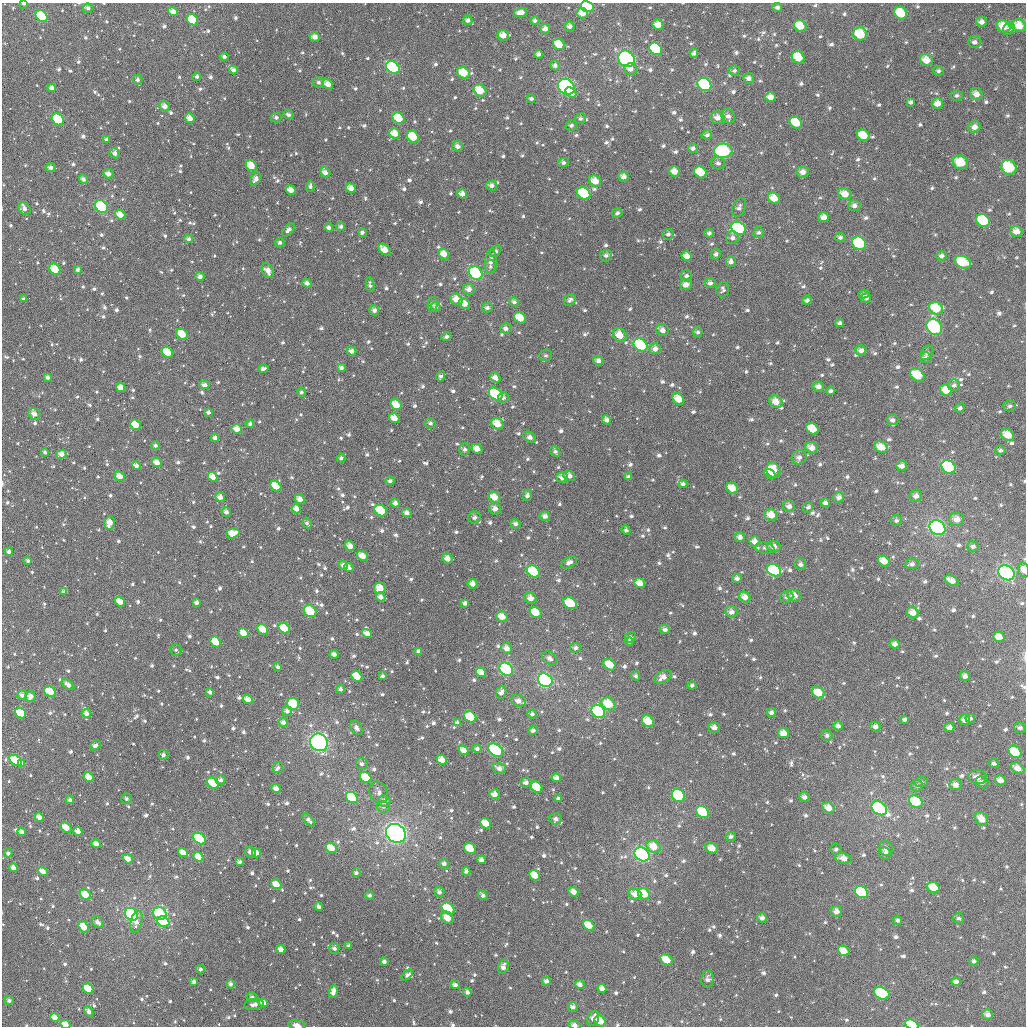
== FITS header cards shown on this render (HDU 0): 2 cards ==
NAXIS1  =                 1024
NAXIS2  =                 1024

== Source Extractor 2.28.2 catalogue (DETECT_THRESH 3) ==
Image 1024 x 1024 px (HDU 0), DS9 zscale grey, 1 PNG px = 1 image px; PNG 1028 x 1028 px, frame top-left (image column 1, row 1024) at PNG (2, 3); each listed source drawn as its Kron ellipse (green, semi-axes under 4 px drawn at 4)
Background 1540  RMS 48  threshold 144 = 3 sigma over >= 5 px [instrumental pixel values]
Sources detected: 1228; of the 1228, the 500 brightest by FLUX_AUTO listed and drawn (728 fainter detections omitted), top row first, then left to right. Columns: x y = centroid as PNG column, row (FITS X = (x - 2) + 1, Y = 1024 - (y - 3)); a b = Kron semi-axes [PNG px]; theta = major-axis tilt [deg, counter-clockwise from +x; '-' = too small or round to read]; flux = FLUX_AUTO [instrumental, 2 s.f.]
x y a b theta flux
24 3 4 2 - 1.2e+04
587 6 6 5 - 2.6e+05
777 7 4 4 - 1.0e+04
88 8 5 4 - 1.0e+04
173 12 5 4 - 3.0e+04
520 13 6 4 14 2.8e+04
582 13 6 5 - 3.1e+04
901 13 7 6 - 1.1e+05
41 16 6 5 - 2.5e+05
192 20 6 5 - 1.2e+05
468 20 4 4 - 1.2e+04
535 21 4 4 - 9.3e+03
981 22 5 5 - 1.7e+04
658 25 5 5 - 3.7e+04
569 26 5 4 - 1.5e+04
800 26 6 5 - 6.4e+04
1003 26 7 6 - 5.7e+04
1019 26 7 6 - 5.5e+04
545 29 5 5 - 2.1e+04
1009 29 6 5 - 1.3e+04
860 34 7 6 - 1.1e+05
503 35 6 5 - 3.0e+04
315 37 5 4 - 2.1e+04
974 42 6 6 - 1.4e+04
559 44 6 5 - 5.5e+04
656 49 7 5 -39 2.0e+05
694 53 5 3 - 9.6e+03
538 54 4 4 - 1.1e+04
224 57 5 4 - 1.0e+04
798 57 7 5 -37 7.9e+04
626 59 9 7 -40 4.2e+05
926 60 7 6 - 4.1e+04
555 65 5 5 - 1.2e+04
393 68 7 5 -40 3.2e+05
631 69 6 5 - 1.7e+04
233 70 4 4 - 1.2e+04
734 71 5 5 - 9.6e+03
938 71 5 4 - 8.7e+03
463 73 7 5 -27 7.7e+04
197 77 4 4 - 8.7e+03
749 78 5 5 - 1.5e+04
138 80 5 4 - 1.2e+04
319 82 6 5 - 1.0e+04
328 84 6 4 -39 2.7e+04
704 84 7 6 - 3.7e+05
566 87 9 7 -38 4.4e+05
52 88 4 4 - 1.7e+04
480 90 7 5 -39 5.9e+04
571 93 6 4 -41 2.6e+04
976 94 6 6 - 2.4e+04
957 95 6 5 - 8.4e+03
770 97 5 5 - 2.6e+04
531 99 4 4 - 9.1e+03
911 102 4 3 - 9.8e+03
937 104 6 5 - 2.8e+04
165 106 6 4 -37 2.2e+04
288 115 5 4 - 1.0e+04
728 116 7 6 - 1.6e+04
190 118 5 4 - 3.0e+04
276 118 5 5 - 9.7e+03
398 118 6 5 - 1.1e+05
718 118 6 6 - 2.5e+04
58 119 7 5 -47 1.3e+05
580 119 5 5 - 9.4e+03
796 123 7 5 -35 7.6e+04
571 125 6 5 - 9.2e+03
974 127 6 5 - 2.1e+04
395 133 6 5 - 4.3e+04
707 135 5 4 - 1.0e+04
863 135 6 5 - 7.4e+04
413 137 6 5 - 9.8e+04
107 140 3 3 - 1.2e+04
457 146 5 5 - 1.6e+04
693 148 5 4 - 1.2e+04
723 151 9 7 4 2.8e+05
115 153 5 5 - 1.7e+04
960 162 8 6 -23 6.8e+04
563 163 5 4 - 1.0e+04
718 163 7 6 - 1.0e+04
251 166 6 5 - 6.2e+04
50 167 5 4 - 1.5e+04
1009 167 8 7 - 1.5e+05
674 171 5 5 - 3.1e+04
325 172 5 4 - 1.8e+04
700 172 7 5 -39 9.2e+04
803 172 6 5 - 2.2e+04
108 174 5 4 - 1.8e+04
624 176 5 5 - 1.9e+04
83 179 5 4 - 1.2e+04
256 179 7 5 57 1.5e+04
595 181 6 5 - 4.1e+04
310 186 5 4 - 8.5e+03
492 186 5 5 - 1.5e+04
351 188 5 4 - 3.0e+04
291 190 5 4 - 3.3e+04
462 194 5 4 - 2.5e+04
584 194 7 5 -39 2.4e+05
845 194 7 5 -25 4.1e+04
774 198 6 5 - 4.2e+04
854 205 6 5 - 1.4e+04
101 206 7 5 -40 2.8e+05
739 207 9 6 68 1.3e+04
25 208 7 5 -56 1.2e+04
617 213 5 4 - 9.3e+03
120 215 5 4 - 3.7e+04
824 217 5 5 - 2.4e+04
983 221 7 6 - 2.2e+05
341 227 4 4 - 9.4e+03
329 228 4 4 - 1.2e+04
738 228 7 6 - 4.3e+05
288 230 8 4 51 1.3e+04
1016 231 6 5 - 2.5e+04
759 232 5 5 - 9.1e+03
362 233 4 4 - 9.8e+03
709 233 5 4 - 8.9e+03
668 234 5 5 - 1.0e+04
840 237 5 4 - 9.3e+03
732 238 6 6 - 1.3e+04
189 239 4 4 - 1.1e+04
280 242 5 4 - 1.0e+04
859 243 7 6 - 1.9e+05
384 250 7 4 -42 4.0e+04
495 251 6 5 - 9.5e+03
444 254 6 4 -49 3.6e+04
716 254 5 5 - 9.9e+03
606 256 6 6 - 1.0e+04
687 256 5 5 - 3.1e+04
941 256 5 4 - 1.2e+04
491 262 12 6 85 1.9e+04
731 262 5 5 - 1.5e+04
963 262 8 6 -22 1.5e+05
490 267 6 6 - 9.6e+03
55 269 6 5 - 9.0e+04
78 270 4 4 - 9.1e+03
268 271 8 5 -60 2.4e+04
476 273 7 6 - 2.4e+05
686 276 5 5 - 9.8e+03
200 277 4 4 - 1.5e+04
307 283 5 4 - 1.4e+04
710 283 5 5 - 1.3e+04
370 285 7 4 -81 9.0e+03
686 285 6 5 - 2.6e+04
469 289 6 5 - 2.1e+04
723 290 8 6 84 9.6e+03
864 294 5 4 - 1.1e+04
866 298 5 4 - 1.6e+04
24 299 4 3 - 8.7e+03
456 299 6 5 - 3.6e+04
570 300 7 5 40 1.0e+04
807 300 5 4 - 9.3e+03
514 302 5 4 - 8.5e+03
433 304 7 5 90 9.4e+03
464 304 6 5 - 4.2e+04
436 307 5 4 - 8.8e+03
487 308 5 4 - 1.2e+04
936 308 7 6 - 9.3e+04
374 310 5 5 - 1.5e+04
520 318 6 5 - 6.0e+04
840 323 4 4 - 9.9e+03
934 327 8 7 - 3.1e+05
506 328 5 5 - 1.4e+04
663 330 6 6 - 1.7e+04
698 332 5 5 - 9.2e+03
182 334 6 5 - 6.7e+04
620 335 7 6 - 4.8e+04
446 336 5 4 - 9.1e+03
640 345 7 6 - 3.5e+05
655 349 5 5 - 1.9e+04
861 350 5 5 - 1.6e+04
352 351 5 4 - 1.6e+04
167 352 6 5 - 7.5e+04
927 353 8 5 54 9.0e+03
546 355 6 6 - 8.9e+03
926 358 6 5 - 1.1e+04
598 361 5 4 - 1.6e+04
341 368 4 4 - 1.2e+04
263 369 5 3 - 1.2e+04
917 375 8 5 -35 8.3e+04
441 376 5 4 - 8.7e+03
48 377 4 3 - 1.1e+04
495 377 6 4 -35 1.9e+04
204 385 5 4 - 1.6e+04
954 385 6 6 - 9.4e+03
121 387 5 4 - 2.8e+04
818 387 6 5 - 1.7e+04
946 390 6 5 - 5.1e+04
831 391 4 3 - 9.2e+03
301 392 4 4 - 8.2e+03
495 394 7 5 -39 2.1e+05
503 398 5 5 - 1.2e+04
678 399 6 5 - 4.9e+04
776 402 7 6 - 3.4e+04
396 405 6 5 - 6.4e+04
1010 406 6 5 - 9.0e+03
960 408 5 4 - 9.6e+03
208 412 4 4 - 1.0e+04
34 414 6 5 - 2.1e+04
394 418 5 4 - 3.4e+04
607 420 4 4 - 1.7e+04
892 420 6 5 - 1.3e+04
430 423 5 5 - 1.0e+04
250 424 4 4 - 1.0e+04
497 424 6 5 - 4.8e+04
135 425 6 4 -41 7.7e+04
237 429 5 4 - 3.2e+04
812 429 7 5 -35 7.0e+04
1008 435 7 5 -35 4.8e+04
530 437 7 5 -34 1.7e+04
215 438 4 4 - 1.3e+04
155 446 4 4 - 9.1e+03
881 447 7 5 -26 4.0e+04
812 448 6 5 - 2.8e+04
465 449 6 5 - 1.1e+04
477 449 5 4 - 3.0e+04
1000 450 5 4 - 8.6e+03
555 451 5 5 - 9.2e+03
45 452 3 3 - 9.0e+03
62 454 5 4 - 2.4e+04
799 457 7 7 - 1.8e+04
341 458 4 4 - 8.3e+03
157 462 5 4 - 2.7e+04
136 466 5 4 - 1.3e+04
902 466 5 5 - 1.9e+04
948 467 8 6 -39 3.4e+05
773 470 8 6 -55 6.7e+04
770 474 6 4 -34 4.3e+04
120 476 5 4 - 3.4e+04
569 476 6 4 -24 1.8e+04
213 477 5 4 - 4.0e+04
562 477 6 5 - 1.9e+04
628 477 4 3 - 1.1e+04
390 481 4 4 - 8.6e+03
683 484 4 4 - 8.5e+03
276 486 6 5 - 5.7e+04
732 488 6 5 - 4.6e+04
527 495 5 4 - 1.1e+04
916 496 6 6 - 1.9e+04
220 497 5 4 - 2.0e+04
494 497 6 5 - 4.1e+04
839 497 5 5 - 1.6e+04
300 499 5 4 - 2.1e+04
395 503 5 4 - 1.5e+04
825 503 4 4 - 1.3e+04
789 506 6 5 - 1.7e+04
808 507 5 5 - 9.7e+03
296 509 5 4 - 2.6e+04
495 509 6 6 - 1.7e+04
381 511 7 5 -35 1.3e+05
226 512 5 4 - 1.4e+04
407 513 5 4 - 1.6e+04
771 515 7 6 - 4.2e+04
545 516 5 4 - 1.7e+04
474 517 6 6 - 1.2e+04
957 519 7 7 - 2.9e+04
896 521 6 5 - 9.3e+03
110 523 7 5 77 3.5e+04
307 523 5 4 - 8.5e+03
515 524 5 4 - 1.3e+04
938 528 8 7 - 7.9e+05
626 530 4 4 - 8.4e+03
233 533 7 5 15 4.6e+04
740 537 5 5 - 1.6e+04
755 542 5 5 - 2.4e+04
350 546 5 4 - 2.6e+04
774 546 7 6 - 2.3e+04
973 546 5 5 - 1.1e+04
765 548 10 5 -11 9.3e+03
9 552 4 4 - 1.4e+04
362 556 6 4 -33 3.6e+04
447 559 5 5 - 2.6e+04
28 561 4 3 - 8.8e+03
884 561 6 5 - 4.2e+04
569 562 8 5 30 1.6e+04
800 564 6 5 - 1.2e+04
912 564 7 5 12 1.2e+04
343 565 4 4 - 1.5e+04
349 567 5 4 - 9.9e+03
774 570 7 6 - 3.8e+05
1024 570 7 5 -75 2.4e+04
533 571 7 5 -36 3.1e+05
1006 573 8 7 - 7.2e+05
737 578 5 4 - 1.2e+04
952 580 7 4 -28 3.0e+04
640 583 5 5 - 3.7e+04
473 584 5 4 - 2.4e+04
380 588 6 5 - 4.9e+04
64 592 4 4 - 1.3e+04
794 596 7 5 -27 2.9e+04
381 597 5 4 - 1.9e+04
745 597 6 5 - 2.5e+04
787 597 7 5 20 1.2e+04
530 598 6 5 - 2.4e+04
120 602 5 4 - 4.8e+04
197 602 4 3 - 1.2e+04
465 603 4 4 - 1.6e+04
570 603 7 5 -30 1.8e+05
310 611 7 5 -38 1.1e+05
536 612 6 5 - 7.3e+04
731 612 6 5 - 1.7e+04
913 613 6 5 - 2.8e+04
502 616 6 5 - 3.7e+04
284 628 6 5 - 7.4e+04
263 629 6 4 -38 5.2e+04
665 629 5 5 - 1.1e+04
243 633 5 4 - 4.3e+04
367 634 5 4 - 2.5e+04
630 637 5 5 - 1.0e+04
999 637 5 5 - 3.5e+04
216 642 6 4 -43 7.2e+04
629 642 4 4 - 8.8e+03
895 644 5 4 - 1.7e+04
507 648 6 5 - 2.2e+04
575 648 5 5 - 1.2e+04
176 650 6 5 - 8.6e+03
419 651 4 4 - 1.6e+04
334 654 4 4 - 1.5e+04
550 658 8 5 -40 1.5e+04
610 665 7 5 -39 8.2e+04
278 667 4 3 - 9.4e+03
506 669 7 6 - 3.7e+05
481 672 5 4 - 3.7e+04
357 676 6 5 - 6.1e+04
382 676 3 3 - 9.1e+03
636 676 5 4 - 8.7e+03
965 676 5 5 - 1.5e+04
663 677 9 6 30 2.4e+04
545 680 8 6 -36 6.2e+05
68 685 7 4 -37 1.6e+04
692 685 4 4 - 8.3e+03
340 689 4 4 - 9.2e+03
50 692 6 5 - 8.5e+04
210 692 4 3 - 1.0e+04
501 692 7 5 67 1.6e+04
818 693 7 5 -32 5.6e+04
22 695 5 4 - 1.5e+04
30 697 5 5 - 2.8e+04
248 699 5 4 - 3.1e+04
518 701 7 5 -21 2.0e+04
293 704 6 6 - 1.3e+05
608 704 7 6 - 7.7e+04
287 711 5 5 - 1.5e+04
598 711 7 6 - 4.2e+05
771 712 5 4 - 1.1e+04
20 713 6 4 -40 2.0e+05
86 713 5 4 - 2.0e+04
532 714 4 4 - 1.1e+04
470 717 6 5 - 1.1e+05
970 718 5 4 - 9.4e+03
904 719 4 4 - 9.6e+03
965 720 5 5 - 2.4e+04
648 721 6 5 - 6.4e+04
283 722 5 4 - 1.4e+04
457 723 4 4 - 1.5e+04
838 726 4 4 - 1.5e+04
875 726 5 4 - 1.4e+04
949 727 5 4 - 1.7e+04
356 728 8 5 -59 1.5e+04
714 728 5 5 - 2.0e+04
1020 728 6 5 - 1.1e+04
533 730 5 4 - 1.2e+04
783 733 5 5 - 3.0e+04
827 735 5 5 - 9.0e+03
319 742 9 8 - 6.8e+05
95 745 6 4 31 1.4e+04
477 749 4 4 - 1.0e+04
464 750 5 4 - 3.1e+04
496 750 8 6 -38 2.4e+05
1015 752 7 5 -39 8.8e+04
163 755 5 5 - 1.2e+04
16 760 7 5 -30 1.3e+05
442 760 5 4 - 3.5e+04
994 763 5 5 - 9.1e+03
22 764 4 3 - 1.9e+04
362 764 6 6 - 9.2e+03
278 768 5 5 - 8.4e+03
499 768 7 5 -18 1.9e+04
1018 768 7 5 -30 2.7e+04
89 777 5 4 - 4.0e+04
978 777 9 7 -11 2.4e+04
366 778 6 5 - 8.8e+04
556 778 5 4 - 2.3e+04
221 780 5 4 - 1.3e+04
1000 780 5 5 - 2.3e+04
526 782 5 5 - 1.5e+04
921 782 6 5 - 9.0e+03
982 782 6 5 - 1.0e+04
213 783 6 5 - 1.0e+05
956 785 6 5 - 1.8e+04
917 786 6 6 - 9.5e+03
537 787 6 5 - 1.1e+05
276 789 5 4 - 2.1e+04
379 792 11 9 -61 1.9e+04
494 794 5 5 - 2.6e+04
678 796 7 6 - 4.2e+05
352 797 6 5 - 2.9e+05
804 797 5 5 - 1.4e+04
127 799 5 5 - 9.0e+03
558 799 4 4 - 1.0e+04
70 800 4 4 - 1.2e+04
384 801 6 5 - 2.0e+04
916 802 7 6 - 1.0e+05
383 807 6 5 - 8.7e+03
829 808 6 5 - 3.2e+04
879 808 8 6 -36 1.1e+06
703 812 7 5 -38 2.3e+05
39 817 5 4 - 2.6e+04
556 819 6 5 - 1.5e+04
981 819 7 5 -45 3.9e+04
309 820 8 4 -46 1.4e+04
486 823 6 4 -39 6.0e+04
66 827 6 5 - 4.5e+04
78 831 4 4 - 2.6e+04
21 832 4 4 - 2.4e+04
396 833 10 9 - 1.2e+06
731 836 5 4 - 9.7e+03
199 838 7 5 -40 3.0e+05
96 844 5 4 - 3.1e+04
654 847 7 6 - 5.2e+04
331 848 6 5 - 5.7e+04
712 848 6 5 - 3.5e+04
470 849 6 5 - 7.3e+04
836 849 5 5 - 9.3e+03
886 849 8 6 -61 1.6e+04
183 852 5 4 - 3.4e+04
250 852 6 4 -46 1.4e+04
8 853 4 4 - 1.1e+04
256 853 4 4 - 2.7e+04
642 854 8 6 -38 8.2e+05
885 854 6 5 - 1.4e+04
198 857 5 4 - 4.4e+04
843 858 8 5 -10 2.8e+04
128 859 5 4 - 3.0e+04
481 860 4 4 - 1.6e+04
239 862 4 4 - 1.1e+04
444 864 5 5 - 1.3e+04
13 868 4 4 - 2.0e+04
43 871 5 4 - 2.7e+04
466 871 4 4 - 1.3e+04
356 873 4 3 - 9.9e+03
535 875 6 4 -39 6.2e+04
276 884 5 4 - 3.9e+04
933 888 6 5 - 7.0e+04
439 892 5 5 - 1.2e+04
573 892 5 4 - 2.5e+04
862 892 7 5 -35 2.5e+05
635 894 6 5 - 2.9e+04
644 894 6 5 - 6.3e+04
85 895 6 5 - 5.1e+04
370 895 4 4 - 9.3e+03
483 895 5 4 - 9.8e+03
319 906 4 3 - 1.0e+04
448 908 7 5 -39 1.2e+05
836 912 6 5 - 2.3e+04
131 914 7 5 -42 6.5e+05
160 914 7 6 - 2.2e+05
447 918 7 5 -46 3.4e+04
762 918 5 4 - 1.4e+04
958 918 6 5 - 8.3e+03
898 920 4 4 - 8.3e+03
98 922 7 5 -42 1.7e+04
136 922 11 5 77 2.4e+04
163 922 6 5 - 2.8e+05
589 925 6 5 - 5.0e+04
84 927 6 4 -52 6.9e+04
349 946 3 3 - 8.5e+03
334 948 5 5 - 1.2e+04
281 949 4 4 - 2.2e+04
844 951 6 5 - 4.7e+04
666 960 7 5 -33 6.4e+04
974 961 4 4 - 8.6e+03
384 962 4 4 - 1.3e+04
503 967 7 5 73 2.0e+04
200 969 4 4 - 9.2e+03
407 975 6 4 41 9.3e+03
707 979 8 6 84 1.4e+04
546 981 4 4 - 1.4e+04
194 982 4 3 - 1.3e+04
956 982 4 4 - 1.7e+04
231 984 4 4 - 1.2e+04
580 984 5 4 - 1.6e+04
455 985 5 4 - 1.5e+04
88 988 6 4 -43 7.9e+04
602 988 5 4 - 2.4e+04
333 991 7 4 78 2.3e+04
467 992 4 4 - 1.3e+04
882 993 8 5 -22 2.0e+05
252 997 5 4 - 1.1e+04
9 1000 4 4 - 1.1e+04
263 1003 5 4 - 3.2e+04
254 1004 10 5 9 1.7e+04
573 1007 5 5 - 1.5e+04
89 1011 6 4 -59 1.5e+04
988 1014 5 5 - 1.6e+04
55 1017 5 4 - 3.4e+04
593 1018 8 5 68 1.9e+04
600 1021 6 5 - 5.7e+04
65 1024 5 4 - 5.1e+04
297 1025 9 4 -9 1.6e+04
574 1025 6 4 -12 1.4e+04
912 1025 7 4 -22 1.8e+05
At the frame edge (FLAGS 8, measured only in part): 8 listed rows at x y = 24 3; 587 6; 88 8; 1024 570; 65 1024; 297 1025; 574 1025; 912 1025
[728 fainter detections neither listed nor drawn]

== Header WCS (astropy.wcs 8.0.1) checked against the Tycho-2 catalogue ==
Header WCS as astropy/WCSLIB reads it (applying the file's SIP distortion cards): RA---TAN-SIP/DEC--TAN-SIP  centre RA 23:48:24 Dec +82:25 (357.10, +82.41 deg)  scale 8.66 arcsec/px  FOV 147.9' x 147.9'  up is +177 deg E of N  parity flipped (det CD > 0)
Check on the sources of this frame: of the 60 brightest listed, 55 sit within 13.0 arcsec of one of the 180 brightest Tycho-2 stars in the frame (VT <= 10.07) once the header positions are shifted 6.89 arcsec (5.83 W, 3.68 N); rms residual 4.83 arcsec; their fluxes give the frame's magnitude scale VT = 22.52 - 2.5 log10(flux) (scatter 0.27 mag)
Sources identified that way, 353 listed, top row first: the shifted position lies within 13.0 arcsec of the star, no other Tycho-2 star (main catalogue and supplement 1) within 26.0 arcsec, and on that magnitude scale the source's flux lands within +1.5 / -3 mag of the star's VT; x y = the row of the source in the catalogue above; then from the Tycho-2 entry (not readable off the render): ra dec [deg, ICRS J2000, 3 dp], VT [Tycho-2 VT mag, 2 dp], TYC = Tycho-2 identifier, HIP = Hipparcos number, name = IAU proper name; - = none
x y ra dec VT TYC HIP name
24 3 5.213 +81.158 11.25 4504-1032-1 - -
587 6 356.379 +81.182 8.92 4614-1066-1 - -
88 8 4.217 +81.184 12.27 4504-1222-1 - -
173 12 2.886 +81.205 11.10 4504-964-1 - -
520 13 357.436 +81.207 11.85 4614-707-1 - -
901 13 351.485 +81.116 9.94 4614-831-1 - -
41 16 4.953 +81.196 9.06 4504-746-1 - -
192 20 2.583 +81.227 10.05 4504-1447-1 - -
468 20 358.243 +81.229 12.41 4614-1016-1 - -
535 21 357.188 +81.223 12.14 4614-1299-1 - -
981 22 350.229 +81.105 12.13 4614-738-1 - -
658 25 355.245 +81.213 11.28 4614-746-1 - -
569 26 356.635 +81.232 11.53 4614-1363-1 - -
800 26 353.015 +81.180 10.91 4614-1151-1 - -
1003 26 349.880 +81.106 10.27 4613-1192-1 - -
1019 26 349.639 +81.098 10.38 4613-981-1 - -
545 29 357.014 +81.241 11.53 4614-876-1 - -
860 34 352.068 +81.180 9.71 4614-1453-1 - -
503 35 357.675 +81.262 11.62 4614-1393-1 - -
974 42 350.281 +81.155 12.08 4614-1073-1 - -
559 44 356.781 +81.277 10.31 4614-751-1 - -
656 49 355.242 +81.271 9.44 4614-1110-1 - -
798 57 352.984 +81.255 9.83 4614-997-1 - -
626 59 355.692 +81.301 7.87 4614-1401-1 116974 -
926 60 350.975 +81.218 10.54 4614-867-1 - -
393 68 359.414 +81.348 8.68 4614-1051-1 - -
631 69 355.622 +81.324 11.30 4614-1355-1 - -
233 70 1.967 +81.350 11.80 4504-1559-1 - -
734 71 353.975 +81.304 12.36 4614-1248-1 - -
938 71 350.765 +81.238 12.48 4614-937-1 - -
463 73 358.279 +81.357 10.32 4614-785-1 - -
197 77 2.556 +81.363 12.53 4504-856-1 - -
749 78 353.732 +81.318 11.90 4614-941-1 - -
328 84 0.454 +81.388 11.44 4504-1342-1 - -
704 84 354.419 +81.346 8.60 4614-1377-1 - -
566 87 356.622 +81.378 8.00 4614-1203-1 117249 -
480 90 358.004 +81.398 10.23 4614-776-1 - -
976 94 350.108 +81.278 11.33 4614-978-1 - -
770 97 353.349 +81.358 11.69 4614-743-1 - -
531 99 357.177 +81.411 12.53 4614-1032-1 - -
911 102 351.118 +81.323 12.48 4614-1047-1 - -
937 104 350.695 +81.316 11.05 4614-846-1 - -
165 106 3.092 +81.431 11.31 4504-1252-1 - -
288 115 1.095 +81.461 12.11 4504-1529-1 - -
728 116 353.991 +81.414 11.98 4614-1002-1 - -
190 118 2.693 +81.463 11.09 4504-1519-1 - -
276 118 1.295 +81.467 12.23 4504-1328-1 - -
398 118 359.307 +81.470 10.10 4614-1036-1 - -
718 118 354.157 +81.421 11.36 4614-752-1 - -
58 119 4.826 +81.447 9.25 4504-1084-1 - -
796 123 352.879 +81.412 10.13 4614-981-1 - -
974 127 350.050 +81.356 11.56 4614-1429-1 - -
395 133 359.364 +81.506 11.27 4614-684-1 - -
863 135 351.786 +81.420 10.56 4614-1034-1 - -
413 137 359.067 +81.513 10.38 4614-741-1 - -
457 146 358.341 +81.533 12.33 4614-722-1 - -
723 151 353.995 +81.499 8.65 4614-1180-1 - -
115 153 3.943 +81.537 11.57 4504-1050-1 - -
960 162 350.160 +81.447 10.01 4614-40-1 - -
251 166 1.716 +81.583 10.63 4504-850-1 - -
50 167 5.009 +81.560 11.60 4504-860-1 - -
1009 167 349.376 +81.437 9.21 4613-455-1 - -
674 171 354.768 +81.560 11.35 4614-787-1 - -
325 172 0.506 +81.601 11.73 4504-1547-1 - -
700 172 354.335 +81.557 10.25 4614-579-1 - -
803 172 352.680 +81.527 11.40 4614-467-1 - -
108 174 4.071 +81.585 11.50 4504-1564-1 - -
624 176 355.591 +81.583 11.35 4614-508-1 - -
256 179 1.647 +81.614 12.61 4504-1420-1 - -
595 181 356.050 +81.600 11.21 4614-648-1 - -
492 186 357.755 +81.624 12.24 4614-320-1 - -
351 188 0.078 +81.639 11.61 4504-622-1 - -
291 190 1.075 +81.642 11.47 4504-236-1 - -
462 194 358.232 +81.647 10.98 4614-616-1 - -
584 194 356.220 +81.632 9.22 4614-64-1 - -
845 194 351.947 +81.565 11.18 4614-379-1 - -
774 198 353.088 +81.599 10.52 4614-224-1 - -
101 206 4.219 +81.664 8.76 4504-31-1 1347 -
120 215 3.919 +81.686 10.60 4504-22-1 - -
824 217 352.240 +81.628 11.71 4614-250-1 - -
983 221 349.633 +81.575 9.39 4613-112-1 - -
738 228 353.612 +81.681 8.67 4614-349-1 - -
1016 231 349.066 +81.585 11.00 4613-38-1 - -
759 232 353.281 +81.684 12.32 4614-138-1 - -
732 238 353.702 +81.704 11.94 4614-289-1 - -
189 239 2.801 +81.753 12.00 4504-234-1 - -
859 243 351.592 +81.678 9.00 4614-122-1 115695 -
384 250 359.504 +81.786 10.97 4614-336-1 - -
444 254 358.507 +81.793 10.91 4614-550-1 - -
606 256 355.785 +81.776 12.54 4614-102-1 - -
687 256 354.429 +81.760 11.43 4614-443-1 - -
941 256 350.214 +81.675 11.86 4614-277-1 - -
963 262 349.845 +81.682 9.87 4613-217-1 - -
55 269 5.076 +81.805 9.84 4504-310-1 - -
268 271 1.480 +81.834 11.35 4504-351-1 - -
476 273 357.957 +81.837 8.67 4614-255-1 117670 -
710 283 353.994 +81.819 11.85 4614-539-1 - -
370 285 359.748 +81.873 12.31 4614-321-1 - -
686 285 354.402 +81.829 11.20 4614-673-1 - -
866 298 351.347 +81.805 12.04 4614-36-1 - -
456 299 358.274 +81.901 11.30 4614-668-1 - -
464 304 358.134 +81.911 10.94 4614-80-1 - -
436 307 358.622 +81.921 12.26 4614-65-1 - -
487 308 357.743 +81.918 12.15 4614-7-1 - -
936 308 350.145 +81.803 10.10 4614-370-1 - -
374 310 359.673 +81.932 11.62 4614-559-1 - -
520 318 357.163 +81.940 10.71 4614-111-1 - -
840 323 351.725 +81.874 12.19 4614-449-1 - -
934 327 350.118 +81.848 8.44 4614-23-1 - -
506 328 357.409 +81.966 11.80 4614-310-1 - -
698 332 354.114 +81.939 12.22 4614-464-1 - -
182 334 2.983 +81.981 10.56 4504-147-1 - -
620 335 355.437 +81.965 11.19 4614-679-1 - -
640 345 355.064 +81.984 8.77 4614-2-1 - -
861 350 351.292 +81.932 11.46 4614-121-1 - -
352 351 0.060 +82.030 11.61 4504-170-1 - -
167 352 3.251 +82.023 9.95 4504-636-1 - -
926 358 350.181 +81.923 12.48 4614-680-1 - -
598 361 355.774 +82.029 11.94 4614-458-1 - -
341 368 0.239 +82.070 11.85 4504-264-1 - -
263 369 1.613 +82.071 12.28 4504-91-1 - -
917 375 350.259 +81.969 9.87 4614-265-1 - -
204 385 2.635 +82.105 11.95 4504-340-1 - -
121 387 4.103 +82.101 11.43 4504-628-1 - -
818 387 351.924 +82.033 11.38 4614-190-1 - -
946 390 349.726 +81.993 10.53 4613-549-1 - -
831 391 351.704 +82.039 12.14 4614-186-1 - -
301 392 0.946 +82.129 12.91 4504-306-1 - -
495 394 357.518 +82.126 9.20 4614-593-1 - -
503 398 357.393 +82.133 11.80 4614-359-1 - -
678 399 354.317 +82.105 11.56 4614-395-1 - -
776 402 352.622 +82.084 10.90 4614-474-1 - -
396 405 359.269 +82.159 10.20 4614-213-1 - -
960 408 349.444 +82.028 12.29 4613-750-1 - -
208 412 2.588 +82.171 12.37 4504-418-1 - -
34 414 5.646 +82.147 11.89 4504-186-1 - -
394 418 359.295 +82.191 11.81 4614-529-1 - -
892 420 350.562 +82.084 11.67 4614-97-1 - -
430 423 358.661 +82.201 12.92 4614-572-1 - -
497 424 357.467 +82.197 10.51 4614-510-1 - -
135 425 3.886 +82.193 10.73 4504-370-1 - -
237 429 2.097 +82.214 10.91 4504-296-1 - -
812 429 351.917 +82.136 10.60 4614-180-1 - -
1008 435 348.530 +82.070 11.26 4613-301-1 - -
530 437 356.890 +82.224 12.07 4614-327-1 - -
215 438 2.487 +82.234 11.87 4504-453-1 - -
477 449 357.811 +82.259 11.50 4614-345-1 - -
1000 450 348.608 +82.109 12.01 4613-147-1 - -
62 454 5.229 +82.250 11.38 4504-468-1 - -
799 457 352.085 +82.208 11.75 4614-567-1 - -
157 462 3.546 +82.286 11.31 4504-253-1 - -
136 466 3.920 +82.290 11.59 4504-132-1 - -
902 466 350.266 +82.190 11.69 4614-451-1 - -
948 467 349.439 +82.173 8.72 4613-123-1 - -
773 470 352.508 +82.247 10.33 4614-505-1 - -
770 474 352.556 +82.257 10.75 4614-119-1 - -
120 476 4.228 +82.314 10.98 4504-162-1 - -
569 476 356.129 +82.311 11.98 4614-527-1 - -
213 477 2.556 +82.327 11.69 4504-657-1 - -
628 477 355.078 +82.302 12.02 4614-134-1 - -
276 486 1.418 +82.354 10.51 4504-688-1 - -
732 488 353.190 +82.304 11.57 4614-196-1 - -
527 495 356.868 +82.365 12.10 4614-435-1 - -
220 497 2.436 +82.377 11.91 4504-375-1 - -
494 497 357.458 +82.374 10.88 4614-600-1 - -
839 497 351.278 +82.289 11.82 4614-339-1 - -
300 499 0.991 +82.386 11.50 4504-323-1 - -
395 503 359.255 +82.396 11.80 4614-84-1 - -
825 503 351.500 +82.307 12.20 4614-324-1 - -
296 509 1.056 +82.410 11.30 4504-568-1 - -
495 509 357.435 +82.401 11.63 4614-5-1 - -
381 511 359.512 +82.414 9.97 4614-466-1 - -
226 512 2.334 +82.413 12.07 4504-726-1 - -
407 513 359.044 +82.418 11.64 4614-328-1 - -
771 515 352.431 +82.355 11.07 4614-453-1 - -
545 516 356.526 +82.412 11.79 4614-528-1 - -
474 517 357.807 +82.424 12.37 4614-553-1 - -
896 521 350.195 +82.322 12.30 4614-663-1 - -
110 523 4.463 +82.422 11.52 4504-508-1 - -
515 524 357.055 +82.434 11.90 4614-307-1 - -
938 528 349.428 +82.321 7.65 4613-263-1 - -
233 533 2.241 +82.466 11.16 4504-538-1 - -
740 537 352.950 +82.418 12.01 4614-670-1 - -
350 546 0.077 +82.500 11.23 4615-558-1 - -
973 546 348.747 +82.348 11.77 4613-188-1 - -
362 556 359.842 +82.524 11.07 4650-768-1 - -
447 559 358.271 +82.526 11.18 4650-1003-1 - -
884 561 350.283 +82.423 11.07 4614-556-1 - -
912 564 349.767 +82.418 12.51 4613-697-1 - -
343 565 0.203 +82.546 11.86 4615-715-1 - -
349 567 0.095 +82.552 12.69 4615-816-1 - -
774 570 352.243 +82.486 9.32 4614-682-1 - -
1024 570 347.717 +82.379 11.32 4613-505-1 - -
533 571 356.669 +82.547 9.37 4650-409-1 - -
1006 573 348.040 +82.395 7.60 4613-533-1 114546 -
737 578 352.911 +82.517 12.15 4650-873-1 - -
952 580 348.992 +82.440 11.68 4613-557-1 - -
640 583 354.685 +82.555 11.67 4650-36-1 - -
473 584 357.789 +82.584 11.11 4650-785-1 - -
380 588 359.508 +82.600 11.12 4650-265-1 - -
794 596 351.812 +82.540 11.21 4650-47-1 - -
381 597 359.502 +82.622 11.95 4650-103-1 - -
745 597 352.714 +82.560 11.29 4650-157-1 - -
787 597 351.951 +82.544 12.25 4650-163-1 - -
120 602 4.382 +82.615 10.99 4615-1006-1 - -
197 602 2.948 +82.627 12.00 4615-68-1 - -
570 603 355.945 +82.618 9.90 4650-686-1 - -
310 611 0.821 +82.657 9.38 4615-78-1 - -
536 612 356.578 +82.645 10.45 4650-784-1 - -
731 612 352.929 +82.599 11.57 4650-197-1 - -
913 613 349.589 +82.533 11.84 4650-381-1 - -
502 616 357.207 +82.660 10.69 4650-211-1 - -
263 629 1.726 +82.698 10.35 4615-290-1 - -
665 629 354.133 +82.659 12.20 4650-368-1 - -
243 633 2.093 +82.706 10.92 4615-966-1 - -
367 634 359.746 +82.710 11.60 4650-329-1 - -
999 637 347.937 +82.550 11.20 4650-336-1 - -
216 642 2.619 +82.725 10.11 4615-763-1 - -
629 642 354.777 +82.697 12.15 4650-252-1 - -
895 644 349.823 +82.615 11.60 4650-136-1 - -
507 648 357.086 +82.735 11.53 4650-1248-1 - -
575 648 355.784 +82.723 11.49 4650-256-1 - -
419 651 358.755 +82.751 11.67 4650-752-1 - -
610 665 355.101 +82.757 10.42 4650-199-1 - -
278 667 1.455 +82.789 12.51 4615-786-1 - -
506 669 357.062 +82.786 8.54 4650-74-1 - -
481 672 357.553 +82.796 11.44 4650-89-1 - -
357 676 359.933 +82.814 10.41 4650-540-1 - -
382 676 359.448 +82.812 11.76 4650-730-1 - -
965 676 348.413 +82.659 12.14 4650-965-1 - -
663 677 354.061 +82.772 11.76 4650-51-1 - -
545 680 356.308 +82.807 7.90 4650-725-1 117166 -
68 685 5.485 +82.805 12.17 4615-636-1 - -
692 685 353.504 +82.786 12.18 4650-619-1 - -
50 692 5.848 +82.817 9.92 4615-330-1 - -
210 692 2.774 +82.844 12.09 4615-662-1 - -
501 692 357.153 +82.843 11.85 4650-1169-1 - -
818 693 351.087 +82.762 10.16 4650-477-1 - -
22 695 6.393 +82.818 11.80 4615-236-1 - -
30 697 6.229 +82.823 12.11 4615-1048-1 - -
248 699 2.045 +82.866 11.02 4615-591-1 - -
518 701 356.802 +82.859 11.25 4650-501-1 - -
293 704 1.175 +82.881 10.38 4615-28-1 - -
608 704 355.049 +82.851 10.07 4650-262-1 116788 -
598 711 355.241 +82.872 8.47 4650-1536-1 - -
20 713 6.458 +82.861 9.70 4615-389-1 - -
86 713 5.189 +82.876 11.41 4615-278-1 - -
470 717 357.718 +82.905 9.58 4650-117-1 - -
965 720 348.245 +82.762 11.69 4650-418-1 - -
648 721 354.265 +82.884 10.08 4650-1262-1 - -
457 723 357.977 +82.920 12.43 4650-326-1 - -
838 726 350.609 +82.832 12.07 4650-820-1 - -
875 726 349.901 +82.819 12.44 4650-300-1 - -
949 727 348.501 +82.787 11.94 4650-12-1 - -
714 728 352.976 +82.880 11.50 4650-250-1 - -
1020 728 347.187 +82.752 12.07 4650-195-1 - -
533 730 356.486 +82.928 11.94 4650-605-1 - -
783 733 351.627 +82.870 10.75 4650-570-1 - -
319 742 0.674 +82.973 7.30 4615-654-1 217 -
477 749 357.565 +82.980 11.91 4650-669-1 - -
464 750 357.824 +82.985 11.41 4650-560-1 - -
496 750 357.186 +82.983 8.63 4650-32-1 117436 -
1015 752 347.163 +82.811 9.85 4650-52-1 - -
163 755 3.749 +82.990 12.47 4615-632-1 - -
16 760 6.648 +82.972 9.84 4615-927-1 - -
442 760 358.248 +83.011 10.89 4650-296-1 - -
22 764 6.543 +82.982 11.42 4615-664-1 - -
278 768 1.493 +83.031 12.28 4615-826-1 - -
499 768 357.104 +83.024 11.76 4650-193-1 - -
1018 768 347.049 +82.848 11.49 4650-356-1 - -
89 777 5.252 +83.030 10.76 4615-566-1 - -
978 777 347.769 +82.889 11.57 4650-1071-1 - -
366 778 359.747 +83.057 9.79 4650-597-1 - -
556 778 355.963 +83.039 11.18 4650-208-1 - -
221 780 2.640 +83.057 11.82 4615-669-1 - -
1000 780 347.319 +82.886 11.17 4650-516-1 - -
213 783 2.794 +83.064 9.74 4615-1141-1 - -
956 785 348.158 +82.918 11.76 4650-567-1 - -
537 787 356.337 +83.065 10.80 4650-471-1 - -
494 794 357.172 +83.087 11.19 4650-1255-1 - -
678 796 353.508 +83.053 9.32 4650-125-1 - -
352 797 0.019 +83.106 9.50 4615-214-1 - -
804 797 351.033 +83.014 11.83 4650-149-1 - -
558 799 355.899 +83.088 12.44 4650-531-1 - -
384 801 359.370 +83.113 11.69 4650-441-1 - -
916 802 348.850 +82.979 9.70 4650-1181-1 - -
829 808 350.521 +83.031 10.98 4650-1177-1 - -
703 812 352.988 +83.086 9.71 4650-1108-1 - -
39 817 6.304 +83.115 11.31 4615-534-1 - -
486 823 357.315 +83.159 10.76 4650-315-1 - -
66 827 5.792 +83.146 10.53 4615-1123-1 - -
78 831 5.559 +83.157 11.62 4615-686-1 - -
21 832 6.698 +83.145 11.66 4615-743-1 - -
396 833 359.116 +83.191 6.56 4650-2790-1 118027 -
199 838 3.112 +83.196 8.92 4615-802-1 - -
96 844 5.220 +83.191 11.29 4615-866-1 - -
654 847 353.885 +83.182 11.16 4650-891-1 - -
331 848 0.435 +83.227 10.21 4615-904-1 - -
712 848 352.713 +83.169 11.29 4650-247-1 - -
470 849 357.606 +83.221 10.59 4650-1167-1 - -
886 849 349.256 +83.102 12.03 4650-411-1 - -
183 852 3.462 +83.227 11.51 4615-1207-1 - -
256 853 1.974 +83.235 11.11 4615-599-1 - -
642 854 354.099 +83.204 7.62 4650-54-1 116496 -
198 857 3.156 +83.239 10.65 4615-1603-1 - -
843 858 350.050 +83.144 11.52 4650-847-1 - -
128 859 4.598 +83.234 11.04 4615-687-1 - -
481 860 357.364 +83.247 12.08 4650-100-1 - -
239 862 2.326 +83.255 12.10 4615-1125-1 - -
13 868 6.943 +83.228 11.71 4615-1766-1 - -
43 871 6.345 +83.245 11.48 4615-1108-1 - -
535 875 356.256 +83.276 10.79 4650-228-1 - -
276 884 1.579 +83.312 10.65 4615-395-1 - -
933 888 348.160 +83.172 11.04 4650-715-1 - -
439 892 358.208 +83.328 12.32 4650-631-1 - -
573 892 355.431 +83.309 11.13 4650-1125-1 - -
862 892 349.568 +83.217 9.11 4650-803-1 - -
635 894 354.168 +83.300 12.06 4650-1054-1 - -
644 894 353.981 +83.298 10.29 4650-1219-1 - -
85 895 5.529 +83.311 10.35 4615-691-1 - -
448 908 358.003 +83.368 9.55 4650-1086-1 - -
836 912 350.007 +83.274 11.22 4650-2228-1 - -
131 914 4.602 +83.368 8.37 4615-2138-1 1479 -
160 914 4.025 +83.370 8.85 4615-544-1 - -
447 918 358.013 +83.390 11.40 4650-1916-1 - -
762 918 351.500 +83.318 11.64 4650-94-1 - -
898 920 348.747 +83.266 12.17 4650-2106-1 - -
163 922 3.952 +83.391 9.14 4615-1176-1 - -
589 925 355.055 +83.386 10.27 4650-1433-1 - -
84 927 5.623 +83.387 10.61 4615-1806-1 - -
334 948 0.382 +83.468 11.80 4615-1101-1 - -
281 949 1.511 +83.469 11.52 4615-1348-1 - -
844 951 349.713 +83.364 11.14 4650-579-1 - -
666 960 353.353 +83.449 10.07 4650-651-1 - -
974 961 347.036 +83.323 12.17 4650-539-1 - -
384 962 359.326 +83.499 11.84 4650-1613-1 - -
200 969 3.238 +83.509 12.11 4615-949-1 - -
546 981 355.854 +83.528 11.95 4650-275-1 - -
956 982 347.298 +83.382 11.88 4650-676-1 - -
231 984 2.608 +83.548 11.42 4615-1063-1 - -
580 984 355.134 +83.529 11.74 4650-874-1 - -
88 988 5.651 +83.536 10.58 4615-1571-1 - -
9 1000 7.360 +83.544 12.06 4615-1646-1 - -
263 1003 1.920 +83.596 11.52 4615-1727-1 - -
254 1004 2.094 +83.599 12.18 4615-1735-1 - -
573 1007 355.245 +83.585 11.58 4650-1221-1 - -
89 1011 5.687 +83.592 12.25 4615-984-1 - -
988 1014 346.495 +83.441 11.67 4650-810-1 - -
55 1017 6.426 +83.597 11.05 4615-1275-1 - -
593 1018 354.791 +83.608 12.60 4650-440-1 - -
600 1021 354.623 +83.613 10.28 4650-362-1 - -
65 1024 6.213 +83.618 10.34 4615-1839-1 - -
912 1025 347.999 +83.507 9.52 4650-493-1 - -